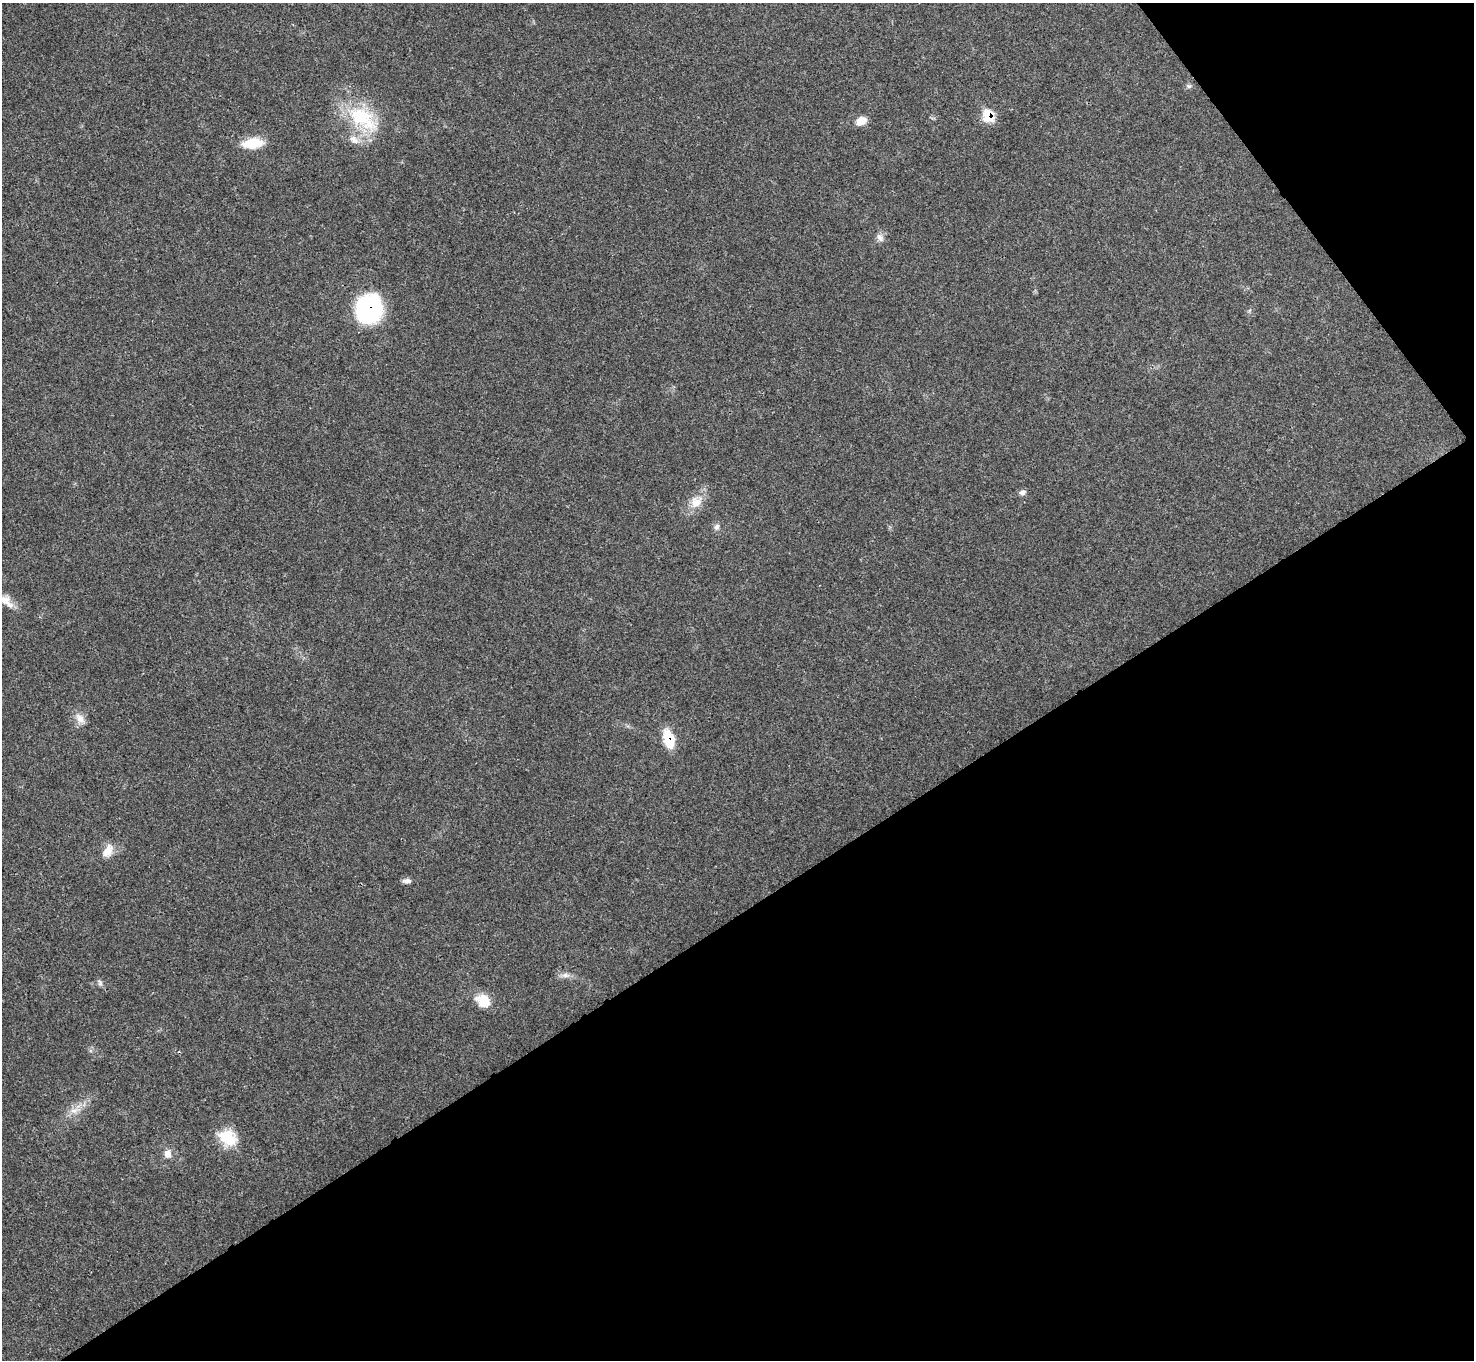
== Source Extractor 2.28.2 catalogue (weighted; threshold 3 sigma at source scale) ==
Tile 12 of 4 x 4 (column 4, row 3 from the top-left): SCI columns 4418-5889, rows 1517-2874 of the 5894 x 5887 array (HDU 1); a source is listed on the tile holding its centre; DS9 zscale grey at full resolution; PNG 1476 x 1362 px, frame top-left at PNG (2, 3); no overlay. Shown black and unused: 37% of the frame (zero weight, under 3 of 4 exposures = <1% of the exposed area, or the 3 px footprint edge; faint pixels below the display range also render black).
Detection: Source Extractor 2.28.2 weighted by HDU 2 'WHT'; one run over the whole footprint, this tile lists its part. Background 0.0218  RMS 0.0043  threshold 0.0196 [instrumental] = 3 sigma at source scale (4.5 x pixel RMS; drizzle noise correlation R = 1.50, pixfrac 1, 0.05/0.05 arcsec/px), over >= 5 px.
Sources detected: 23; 2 inside a brighter listed object's ellipse — not listed separately; the other 21 listed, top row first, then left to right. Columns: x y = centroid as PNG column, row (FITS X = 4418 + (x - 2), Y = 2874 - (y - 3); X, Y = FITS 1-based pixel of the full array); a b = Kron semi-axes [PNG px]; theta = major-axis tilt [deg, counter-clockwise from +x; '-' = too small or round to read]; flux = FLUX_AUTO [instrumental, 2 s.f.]
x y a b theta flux
1189 86 8 4 1 0.86
988 116 10 8 -70 14
362 118 48 25 -36 29
861 121 11 8 27 5.1
252 143 24 11 6 11
880 238 12 7 -51 2.1
368 309 23 21 80 62
1022 492 8 7 - 1.6
696 502 19 15 40 6.5
717 527 8 7 - 1.5
4 600 16 13 -8 4.2
80 718 16 9 -53 3.6
668 739 18 10 -76 12
108 851 18 10 60 5.2
407 881 11 6 -1 1.7
565 975 12 6 -5 2.2
100 983 9 6 -73 1.1
483 1001 17 13 -37 8.4
74 1111 11 7 -4 2.6
228 1138 22 17 -32 13
167 1154 11 9 -77 3.1
Overlapping masked pixels (flux is a lower limit): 3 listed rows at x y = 988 116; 368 309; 668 739
Isophote crosses this tile's border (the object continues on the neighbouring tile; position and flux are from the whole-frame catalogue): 1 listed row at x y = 4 600